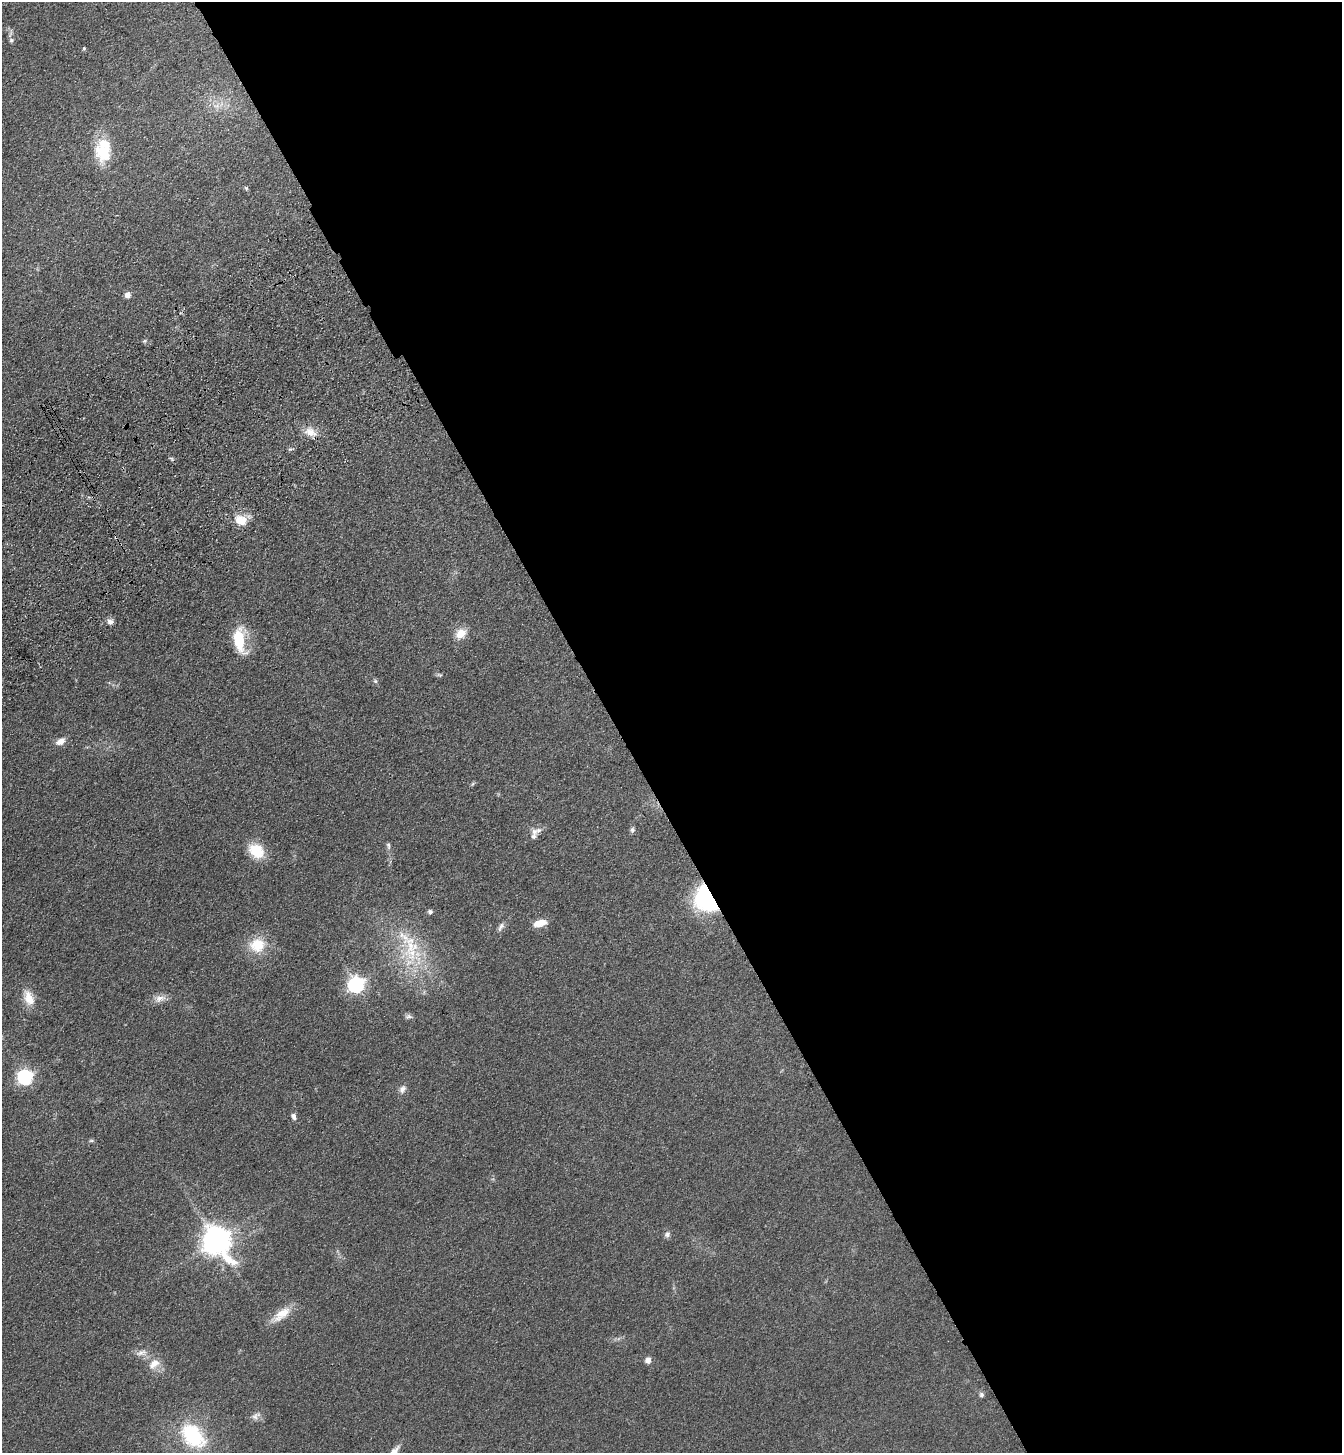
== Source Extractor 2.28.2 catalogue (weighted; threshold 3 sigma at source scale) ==
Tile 8 of 4 x 4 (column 4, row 2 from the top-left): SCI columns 4253-5592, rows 3008-4458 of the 5960 x 6014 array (HDU 1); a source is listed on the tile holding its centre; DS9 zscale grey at full resolution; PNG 1344 x 1455 px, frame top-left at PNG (2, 2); no overlay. Shown black and unused: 54% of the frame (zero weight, under 3 of 4 exposures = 6% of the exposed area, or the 3 px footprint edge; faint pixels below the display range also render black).
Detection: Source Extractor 2.28.2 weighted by HDU 2 'WHT'; one run over the whole footprint, this tile lists its part. Background 0.07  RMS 0.0088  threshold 0.0395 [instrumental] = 3 sigma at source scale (4.5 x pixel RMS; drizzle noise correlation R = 1.50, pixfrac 1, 0.05/0.05 arcsec/px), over >= 5 px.
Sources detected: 50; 7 inside a brighter listed object's ellipse — not listed separately; the other 43 listed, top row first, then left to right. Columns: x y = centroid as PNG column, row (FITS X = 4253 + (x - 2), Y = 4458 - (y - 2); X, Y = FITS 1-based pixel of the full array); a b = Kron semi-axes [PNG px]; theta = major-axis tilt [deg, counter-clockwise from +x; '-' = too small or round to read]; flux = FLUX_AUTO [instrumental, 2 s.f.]
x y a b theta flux
11 40 6 6 - 1.8
84 48 5 4 - 1.1
216 106 10 4 13 3.3
102 151 28 23 67 30
246 188 6 5 - 1.2
127 295 6 6 - 5.3
144 341 5 5 - 1.4
310 432 18 12 -31 11
241 520 16 12 -26 13
116 537 4 3 - 1.6
110 621 8 7 - 3.6
461 634 11 9 36 14
239 640 32 14 -83 30
440 675 8 5 -8 1.7
375 681 6 5 - 1.6
61 741 13 8 29 6.3
473 784 7 4 46 1.1
538 830 11 7 19 4.6
632 830 7 6 - 2.1
388 845 9 6 -79 2.3
256 851 18 14 -38 25
706 899 28 20 -57 90
540 923 16 7 15 10
501 927 12 6 58 3.5
257 945 22 20 11 24
410 947 64 23 81 53
356 985 7 7 - 250
29 998 20 11 -67 13
160 998 16 10 15 6.7
408 1017 9 6 3 2.5
25 1077 8 7 - 190
402 1089 10 8 57 4.6
294 1116 9 6 -63 3
91 1141 8 4 0 1.3
667 1234 8 7 - 2.7
217 1241 11 9 -62 1200
281 1314 30 11 38 15
141 1353 19 8 11 6.4
648 1360 7 7 - 4.1
154 1364 17 11 41 11
981 1395 7 5 -74 2.2
256 1416 14 8 37 4.6
193 1436 29 19 -46 67
Overlapping masked pixels (flux is a lower limit): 3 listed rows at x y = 310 432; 116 537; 706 899